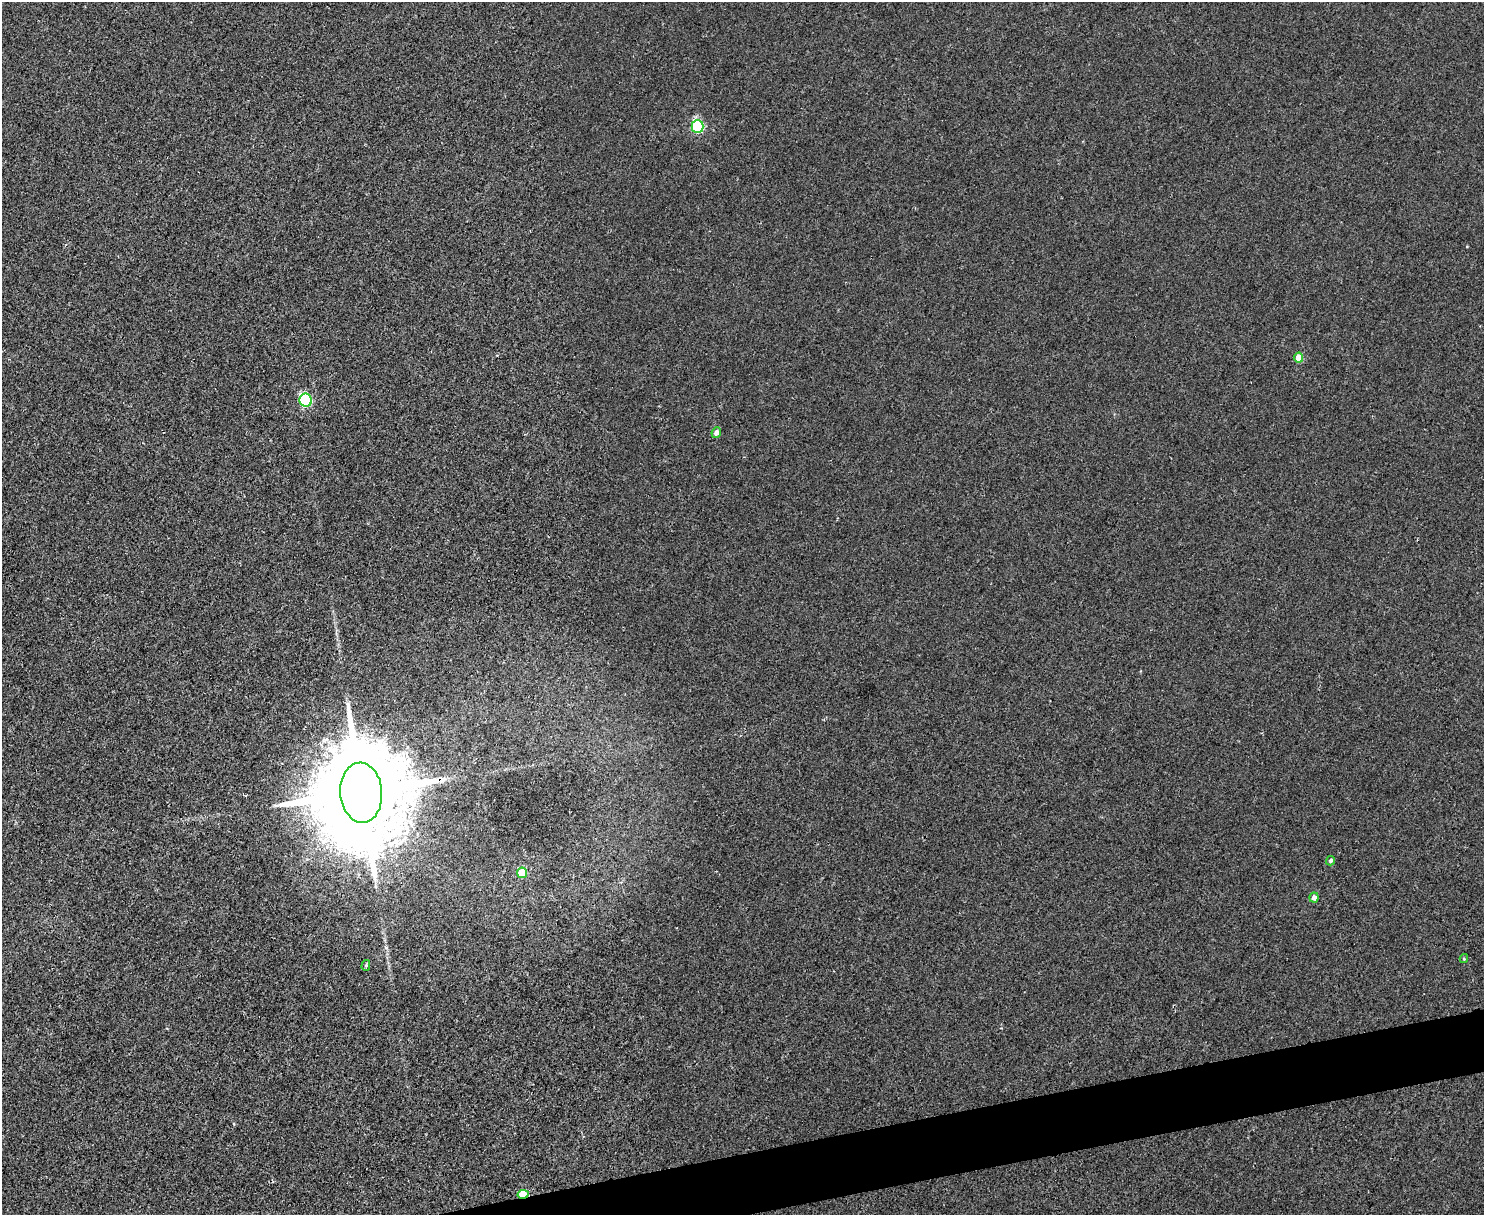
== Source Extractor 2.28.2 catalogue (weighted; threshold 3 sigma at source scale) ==
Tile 5 of 3 x 4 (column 2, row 2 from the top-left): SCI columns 1732-3213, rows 2427-3639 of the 4834 x 4854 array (HDU 1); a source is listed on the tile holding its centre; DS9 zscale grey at full resolution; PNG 1486 x 1217 px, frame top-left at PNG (2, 2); each listed source drawn as its Kron ellipse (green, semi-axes under 4 px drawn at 4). Shown black and unused: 3% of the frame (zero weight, under 2 of 3 exposures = <1% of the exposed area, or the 3 px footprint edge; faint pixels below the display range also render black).
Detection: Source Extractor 2.28.2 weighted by HDU 2 'WHT'; one run over the whole footprint, this tile lists its part. Background 0.0018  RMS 0.005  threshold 0.0225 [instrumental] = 3 sigma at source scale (4.5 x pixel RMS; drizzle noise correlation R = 1.50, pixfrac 1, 0.05/0.05 arcsec/px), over >= 5 px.
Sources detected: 11; all 11 listed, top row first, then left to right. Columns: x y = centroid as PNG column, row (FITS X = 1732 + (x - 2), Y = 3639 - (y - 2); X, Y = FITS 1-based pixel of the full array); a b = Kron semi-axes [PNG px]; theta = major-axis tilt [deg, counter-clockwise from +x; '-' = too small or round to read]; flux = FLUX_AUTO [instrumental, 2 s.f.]
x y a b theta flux
698 127 6 6 - 51
1299 358 5 4 - 9.1
306 400 6 6 - 60
716 433 5 4 - 2.8
361 793 30 21 -86 18000
1331 861 5 4 - 1.1
522 873 5 5 - 16
1314 897 5 4 - 3
1464 958 4 4 - 0.53
366 965 5 4 - 0.83
523 1194 5 4 - 18
Overlapping masked pixels (flux is a lower limit): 2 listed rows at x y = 361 793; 523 1194